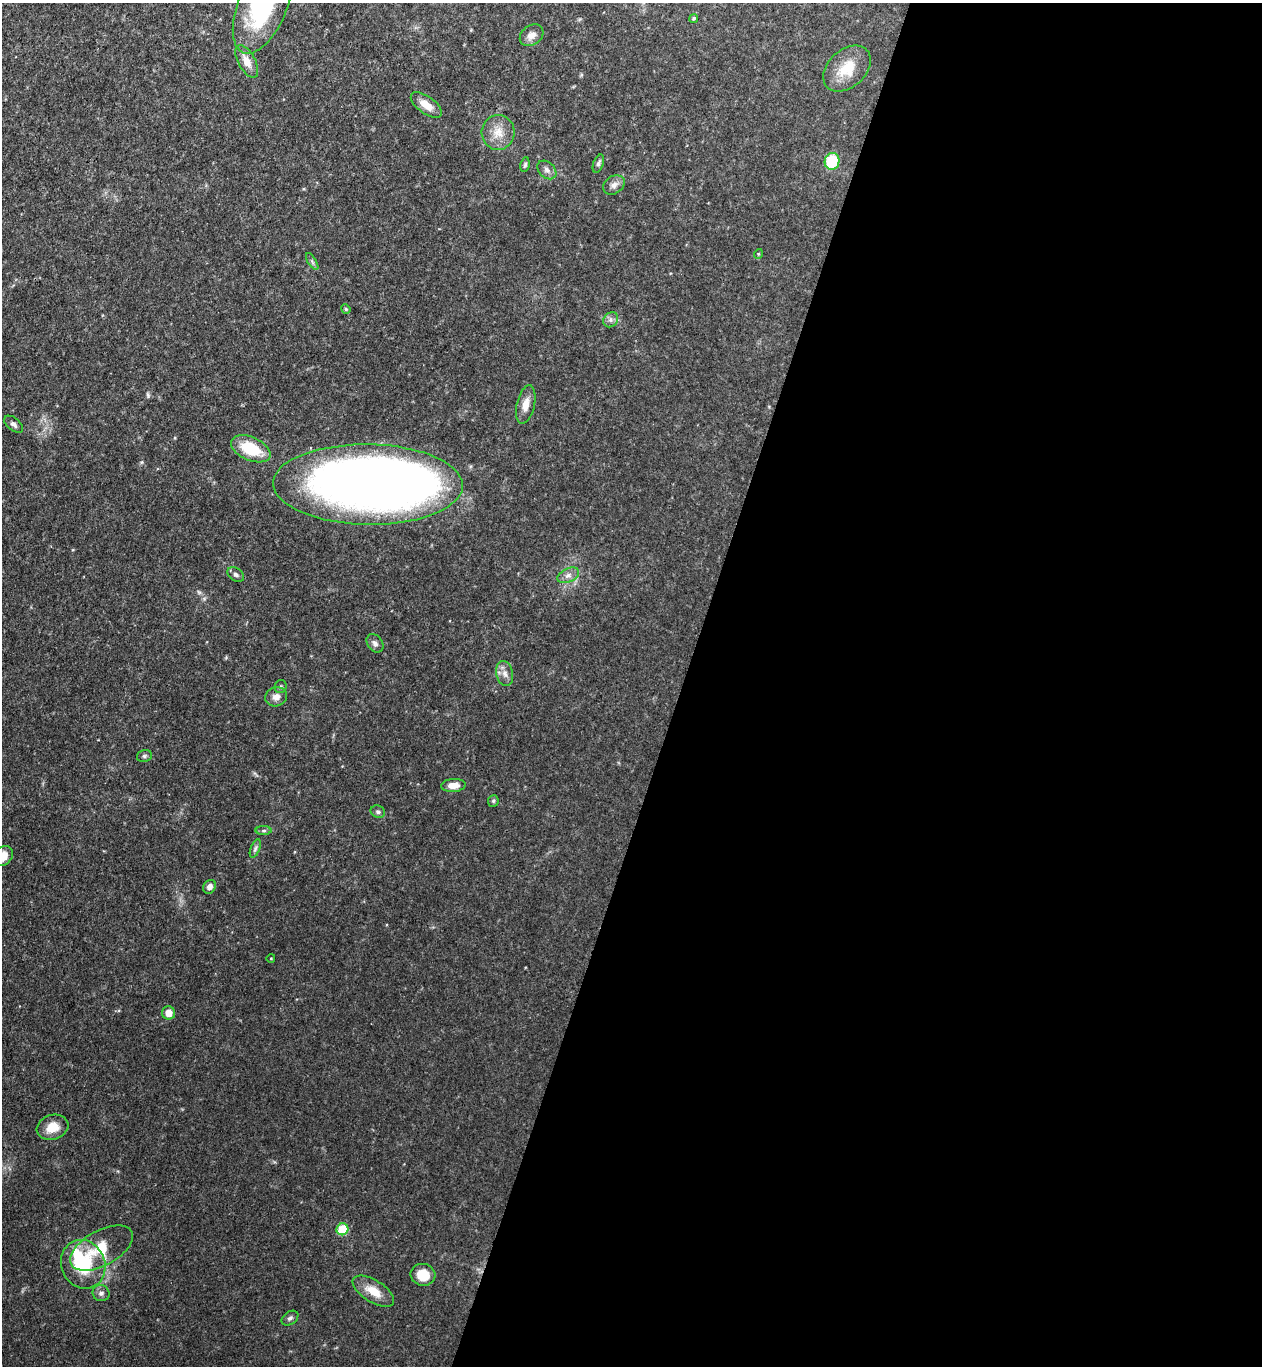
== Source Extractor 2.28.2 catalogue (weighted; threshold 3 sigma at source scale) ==
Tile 12 of 4 x 4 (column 4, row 3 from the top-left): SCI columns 3970-5229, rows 1389-2752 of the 5551 x 5506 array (HDU 1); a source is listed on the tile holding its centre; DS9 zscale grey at full resolution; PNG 1264 x 1368 px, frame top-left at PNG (2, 3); each listed source drawn as its Kron ellipse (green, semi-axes under 4 px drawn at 4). Shown black and unused: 46% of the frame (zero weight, under 3 of 4 exposures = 5% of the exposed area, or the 3 px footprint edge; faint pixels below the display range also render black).
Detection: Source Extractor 2.28.2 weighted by HDU 2 'WHT'; one run over the whole footprint, this tile lists its part. Background 0.106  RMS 0.0082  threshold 0.0369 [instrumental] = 3 sigma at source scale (4.5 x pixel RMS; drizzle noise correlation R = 1.50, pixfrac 1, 0.05/0.05 arcsec/px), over >= 5 px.
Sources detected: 46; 2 inside a brighter object's white glare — neither listed nor drawn; the other 44 listed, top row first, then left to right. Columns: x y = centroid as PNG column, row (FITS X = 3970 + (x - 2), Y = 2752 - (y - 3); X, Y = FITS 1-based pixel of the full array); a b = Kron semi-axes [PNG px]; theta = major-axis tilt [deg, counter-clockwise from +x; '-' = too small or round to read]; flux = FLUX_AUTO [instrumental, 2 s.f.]
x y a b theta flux
262 6 50 24 67 93
694 18 5 4 - 1.4
532 35 13 9 38 5.4
247 61 18 8 -61 9.3
847 69 27 18 42 22
426 105 18 8 -35 9.8
498 132 17 16 - 13
832 161 8 7 - 35
598 164 9 5 70 2.1
525 165 7 4 79 1.6
547 170 11 7 -43 3.6
614 185 11 8 33 4.4
758 254 5 3 - 0.76
312 262 9 4 -59 1.7
346 309 5 4 - 1.2
611 320 8 6 47 2.9
526 404 19 9 77 8.4
13 424 11 6 -40 2.9
251 449 21 11 -24 31
368 484 95 40 -1 930
236 575 9 6 -34 2.6
568 575 11 6 25 4.2
375 643 10 7 -54 3.3
505 674 13 8 -78 5.2
281 687 6 6 - 1.6
276 697 11 9 19 5.6
144 756 7 5 15 1.8
453 785 12 6 4 6.9
493 801 6 5 - 1.2
378 812 7 6 - 1.9
264 831 8 4 1 1.6
255 849 10 4 68 2.2
3 856 11 9 43 10
210 887 7 6 - 4.3
271 958 4 3 - 0.57
169 1013 7 6 - 7.6
53 1127 16 12 18 13
342 1229 6 6 - 32
101 1248 35 17 28 26
83 1264 25 22 -67 50
423 1275 12 11 - 15
373 1291 23 11 -32 15
101 1293 8 8 - 3.3
290 1318 9 6 36 2.4
Overlapping masked pixels (flux is a lower limit): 1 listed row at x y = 368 484
Isophote crosses this tile's border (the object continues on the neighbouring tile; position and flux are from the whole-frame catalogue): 2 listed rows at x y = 262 6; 3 856